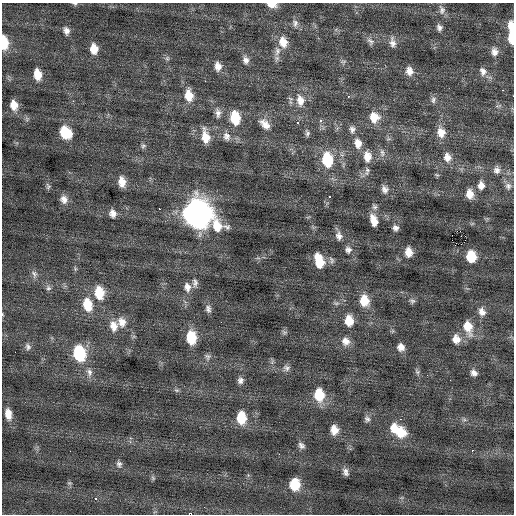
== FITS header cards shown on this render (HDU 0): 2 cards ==
NAXIS1  =                  512 / Axis length
NAXIS2  =                  512 / Axis length

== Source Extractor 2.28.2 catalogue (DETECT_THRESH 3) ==
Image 512 x 512 px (HDU 0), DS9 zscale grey, 1 PNG px = 1 image px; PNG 516 x 516 px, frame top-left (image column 1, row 512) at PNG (2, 3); no overlay
Background 0.128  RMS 0.93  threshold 2.8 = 3 sigma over >= 5 px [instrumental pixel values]
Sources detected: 126; all 126 listed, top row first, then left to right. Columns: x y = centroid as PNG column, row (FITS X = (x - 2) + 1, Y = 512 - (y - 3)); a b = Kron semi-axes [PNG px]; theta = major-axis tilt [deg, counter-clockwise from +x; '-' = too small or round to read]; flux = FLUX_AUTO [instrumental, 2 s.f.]
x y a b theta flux
75 4 7 4 -5 100
272 4 10 5 -9 650
442 10 13 8 -79 350
295 23 11 8 -82 320
511 26 13 8 -83 650
439 27 9 7 -76 260
66 31 10 7 -67 320
512 38 12 5 -88 1300
370 41 12 8 -50 290
283 42 14 10 -75 870
392 42 15 8 -84 410
4 43 11 6 -86 1700
94 49 11 8 -84 810
277 51 14 9 84 490
494 52 12 10 -82 470
167 58 7 5 70 140
246 60 11 8 -78 340
343 62 10 5 5 160
218 66 12 8 -81 480
409 71 12 9 -78 510
483 71 12 9 -69 430
38 74 11 8 -79 900
503 90 3 2 - 88
189 95 15 10 -82 990
348 96 3 3 - 430
513 96 2 2 - 200
300 100 17 11 -78 940
433 100 11 7 80 220
73 101 2 2 - 270
14 105 10 8 -77 780
498 106 11 4 6 140
218 113 14 8 -83 390
374 117 13 12 - 1100
235 118 14 9 -81 1800
320 121 4 4 - 220
298 123 3 3 - 200
265 124 17 10 -45 660
352 129 11 9 -82 320
65 132 12 10 -53 1900
441 132 15 11 -79 720
307 133 10 6 -85 170
226 136 13 10 -66 450
205 137 17 9 -81 990
388 139 7 4 17 110
358 143 14 10 -78 680
143 146 8 7 - 160
382 153 12 7 -79 300
367 156 15 10 -86 720
447 157 12 10 -77 580
327 160 15 10 -83 2600
497 170 11 9 85 370
367 171 13 7 80 290
437 175 7 4 -30 82
122 182 12 8 -82 690
481 185 11 9 -87 480
48 186 9 7 -83 160
508 186 10 9 - 320
385 189 11 9 -75 350
470 194 11 9 -77 670
329 196 3 2 - 100
64 199 11 9 -67 460
374 207 10 7 -68 220
159 209 3 2 - 280
113 213 10 8 -78 400
197 213 15 12 -79 57000
374 220 14 8 -72 740
217 226 20 15 -34 1600
395 228 7 7 - 250
460 231 2 2 - 670
339 236 13 9 -81 390
461 244 2 2 - 470
348 250 10 9 - 310
409 252 11 8 -87 650
471 257 10 9 - 1800
331 260 10 7 -80 220
319 261 14 8 -74 1500
75 269 7 4 90 100
34 274 11 8 -68 280
195 283 13 7 -87 290
187 287 13 9 -80 470
48 288 9 7 -59 210
99 293 15 10 -80 1600
364 301 13 10 -77 1200
412 301 8 7 - 180
336 303 9 6 -1 180
87 305 15 10 -76 1500
208 309 11 8 -76 280
482 312 12 9 -65 460
2 314 5 3 - 48
349 321 11 8 -85 1100
122 322 14 12 -75 680
114 326 14 10 -81 690
468 327 18 10 -73 1100
284 332 8 6 -23 150
191 338 12 9 -87 2100
456 339 12 10 -74 630
346 341 12 11 - 540
28 347 10 7 -69 230
401 347 9 8 - 450
79 353 13 10 -78 4000
208 357 9 9 - 250
286 368 10 9 - 280
89 372 13 8 -82 390
417 372 9 6 -50 160
474 373 8 7 - 300
240 380 9 8 - 270
177 390 8 5 -19 130
319 395 13 10 -82 1900
8 414 14 8 -82 650
241 418 12 9 -86 1800
367 419 9 7 89 220
400 419 4 4 - 74
464 420 7 4 -1 130
394 428 12 10 89 850
334 430 10 8 -86 640
400 432 14 13 - 1400
301 445 10 7 -47 240
472 450 3 2 - 430
279 454 3 2 - 99
119 464 10 8 -76 240
346 472 9 6 -73 270
153 478 8 5 -60 120
69 483 7 5 0 110
295 484 11 9 -90 1800
95 499 4 4 - 140
204 507 2 2 - 30
At the frame edge (FLAGS 8, measured only in part): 7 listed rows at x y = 75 4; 272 4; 511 26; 512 38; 4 43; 513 96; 2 314